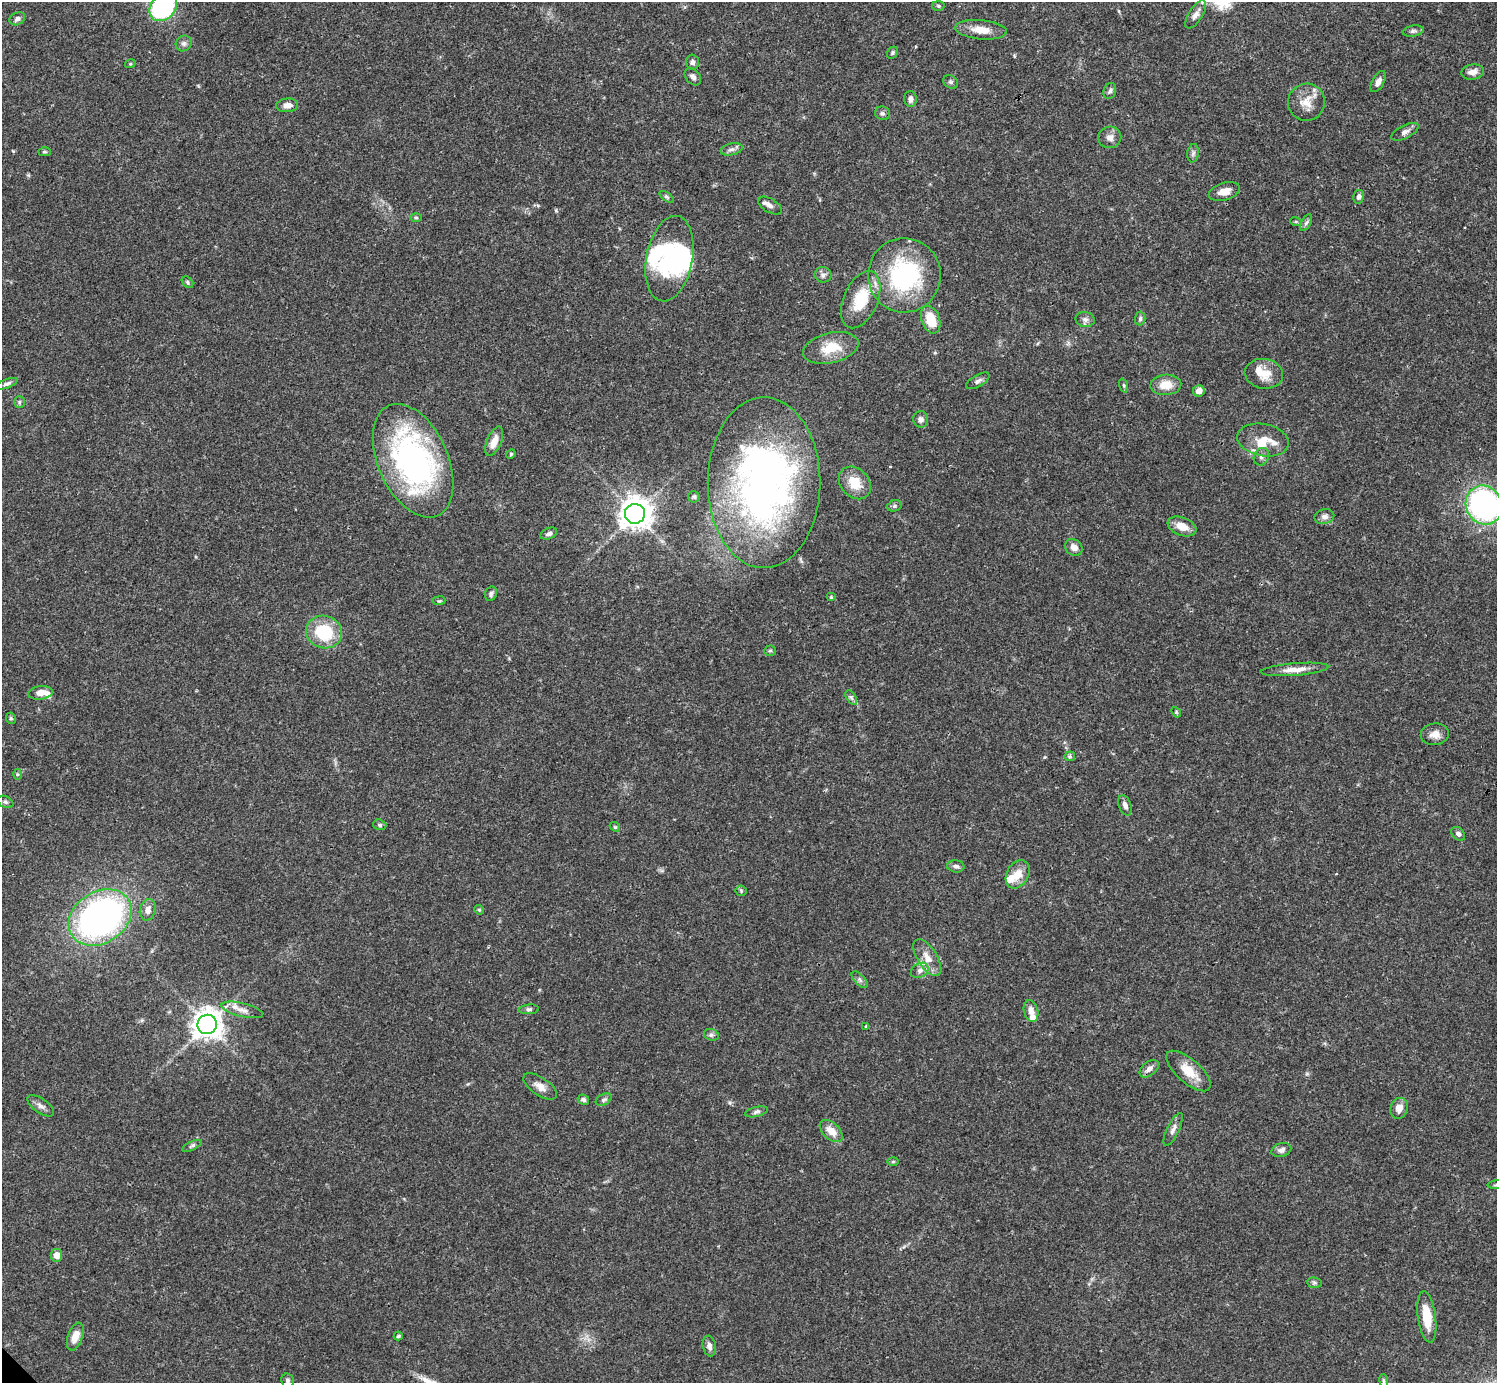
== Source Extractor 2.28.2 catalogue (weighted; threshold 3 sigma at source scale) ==
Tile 10 of 4 x 4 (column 2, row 3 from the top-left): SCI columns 1495-2989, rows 1539-2919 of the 5982 x 5981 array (HDU 1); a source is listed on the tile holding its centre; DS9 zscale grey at full resolution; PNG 1499 x 1385 px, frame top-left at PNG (2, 2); each listed source drawn as its Kron ellipse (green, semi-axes under 4 px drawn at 4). Shown black and unused: <1% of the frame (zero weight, under 3 of 4 exposures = <1% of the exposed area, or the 3 px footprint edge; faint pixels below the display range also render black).
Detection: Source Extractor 2.28.2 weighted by HDU 2 'WHT'; one run over the whole footprint, this tile lists its part. Background 0.0412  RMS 0.0027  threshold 0.012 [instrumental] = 3 sigma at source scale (4.5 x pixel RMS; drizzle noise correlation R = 1.50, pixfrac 1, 0.05/0.05 arcsec/px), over >= 5 px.
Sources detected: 131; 3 inside a brighter object's white glare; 1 cosmic-ray / hot-pixel residue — neither listed nor drawn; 9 inside a brighter listed object's ellipse — not listed separately; the other 118 listed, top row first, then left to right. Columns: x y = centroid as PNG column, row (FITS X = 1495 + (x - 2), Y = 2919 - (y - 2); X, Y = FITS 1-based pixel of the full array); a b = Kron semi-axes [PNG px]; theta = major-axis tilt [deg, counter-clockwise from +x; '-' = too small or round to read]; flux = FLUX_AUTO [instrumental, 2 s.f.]
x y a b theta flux
939 6 6 5 - 0.42
163 7 15 12 44 35
1196 14 16 6 58 1.8
17 19 8 6 26 0.92
981 30 26 9 -5 4
1413 31 10 5 10 0.69
184 43 8 7 - 0.88
893 53 6 5 - 0.4
692 62 7 6 - 0.85
130 64 5 3 - 0.25
1473 72 11 7 9 1.9
693 77 10 7 -48 0.95
1378 81 12 6 61 1.6
951 82 8 6 -32 0.61
1110 91 8 6 70 0.79
910 99 8 6 -88 1.1
1306 102 18 18 - 4.2
287 105 11 7 3 1.8
882 113 7 6 - 0.61
1405 132 15 6 27 1.3
1110 137 11 11 - 1.6
732 149 11 6 12 1
44 152 6 4 -2 0.4
1193 153 9 5 81 0.7
1224 192 16 8 17 2.5
667 197 8 4 -35 0.47
1359 197 7 5 77 0.7
770 206 13 6 -30 1.2
416 218 6 4 -2 0.38
1296 222 6 3 -18 0.3
1306 223 9 5 62 0.67
669 259 43 23 79 22
823 275 8 7 - 0.94
904 275 37 36 - 34
187 282 6 4 -44 0.45
861 300 30 17 66 9.5
1140 318 7 5 88 0.59
1085 319 10 7 -11 1
931 320 14 9 -71 6.2
831 348 28 15 13 6.9
1264 374 19 15 -7 4.4
978 381 13 5 30 0.98
7 384 11 4 21 0.67
1124 385 7 3 -71 0.32
1166 385 15 10 4 4.2
1199 391 6 5 - 1.9
19 402 6 5 - 0.48
921 419 8 7 - 0.99
1263 440 26 16 -11 5.7
494 441 15 7 67 2.6
511 454 5 4 - 0.37
1261 457 9 7 65 0.97
413 461 60 35 -66 71
764 483 85 56 90 130
855 483 18 14 -46 5.7
694 497 6 5 - 0.48
1484 505 20 18 -65 60
894 506 7 5 16 0.57
635 514 10 9 - 370
1324 517 10 7 15 1.2
1182 526 15 9 -21 3.2
549 534 8 5 22 0.81
1074 547 9 8 - 1.8
491 594 7 6 - 0.79
831 597 5 4 - 0.29
439 601 6 4 7 0.38
324 632 18 16 -20 14
770 651 5 5 - 0.43
1295 669 34 6 5 3.1
40 693 12 6 8 2.4
851 697 8 4 -58 0.57
1176 712 6 4 -49 0.35
11 718 6 4 -68 0.47
1435 734 14 11 6 2.2
1070 756 5 5 - 0.43
17 774 5 3 - 0.31
5 802 8 5 -26 0.72
1125 805 10 6 -69 1.3
380 825 7 5 -16 0.55
615 827 5 4 - 0.35
1458 834 8 5 -47 0.81
956 866 9 6 -6 0.79
1018 874 15 11 61 3.6
741 891 5 5 - 0.36
148 910 11 8 76 1.8
479 910 5 4 - 0.41
100 917 33 25 33 110
927 958 21 9 -57 3.3
920 970 9 7 33 1.3
860 980 10 5 -46 0.74
529 1009 10 5 5 0.63
242 1010 21 7 -14 2.1
1031 1011 11 7 -74 1.9
207 1024 10 9 - 320
866 1027 4 3 - 0.41
711 1035 7 5 -20 0.65
1149 1069 11 6 39 1.6
1189 1071 27 12 -41 5.5
540 1086 19 9 -34 2.2
583 1100 6 5 - 0.7
604 1100 8 5 29 0.68
41 1106 15 7 -34 1.3
1399 1108 10 8 73 2.4
756 1112 12 5 14 0.76
1173 1130 18 6 64 1.4
831 1131 14 8 -43 3.1
192 1146 11 4 25 0.6
1281 1150 10 7 13 1.1
893 1162 6 4 2 0.32
1496 1185 8 3 5 0.41
57 1255 6 6 - 2.3
1314 1283 7 5 -7 0.54
1427 1317 26 9 -82 6
398 1336 4 3 - 0.4
75 1337 14 7 70 2.9
709 1346 10 6 -79 1.1
287 1381 7 6 - 0.68
1384 1381 7 4 -83 0.42
Isophote crosses this tile's border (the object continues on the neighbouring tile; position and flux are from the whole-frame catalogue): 4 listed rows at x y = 163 7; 1484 505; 1496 1185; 287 1381